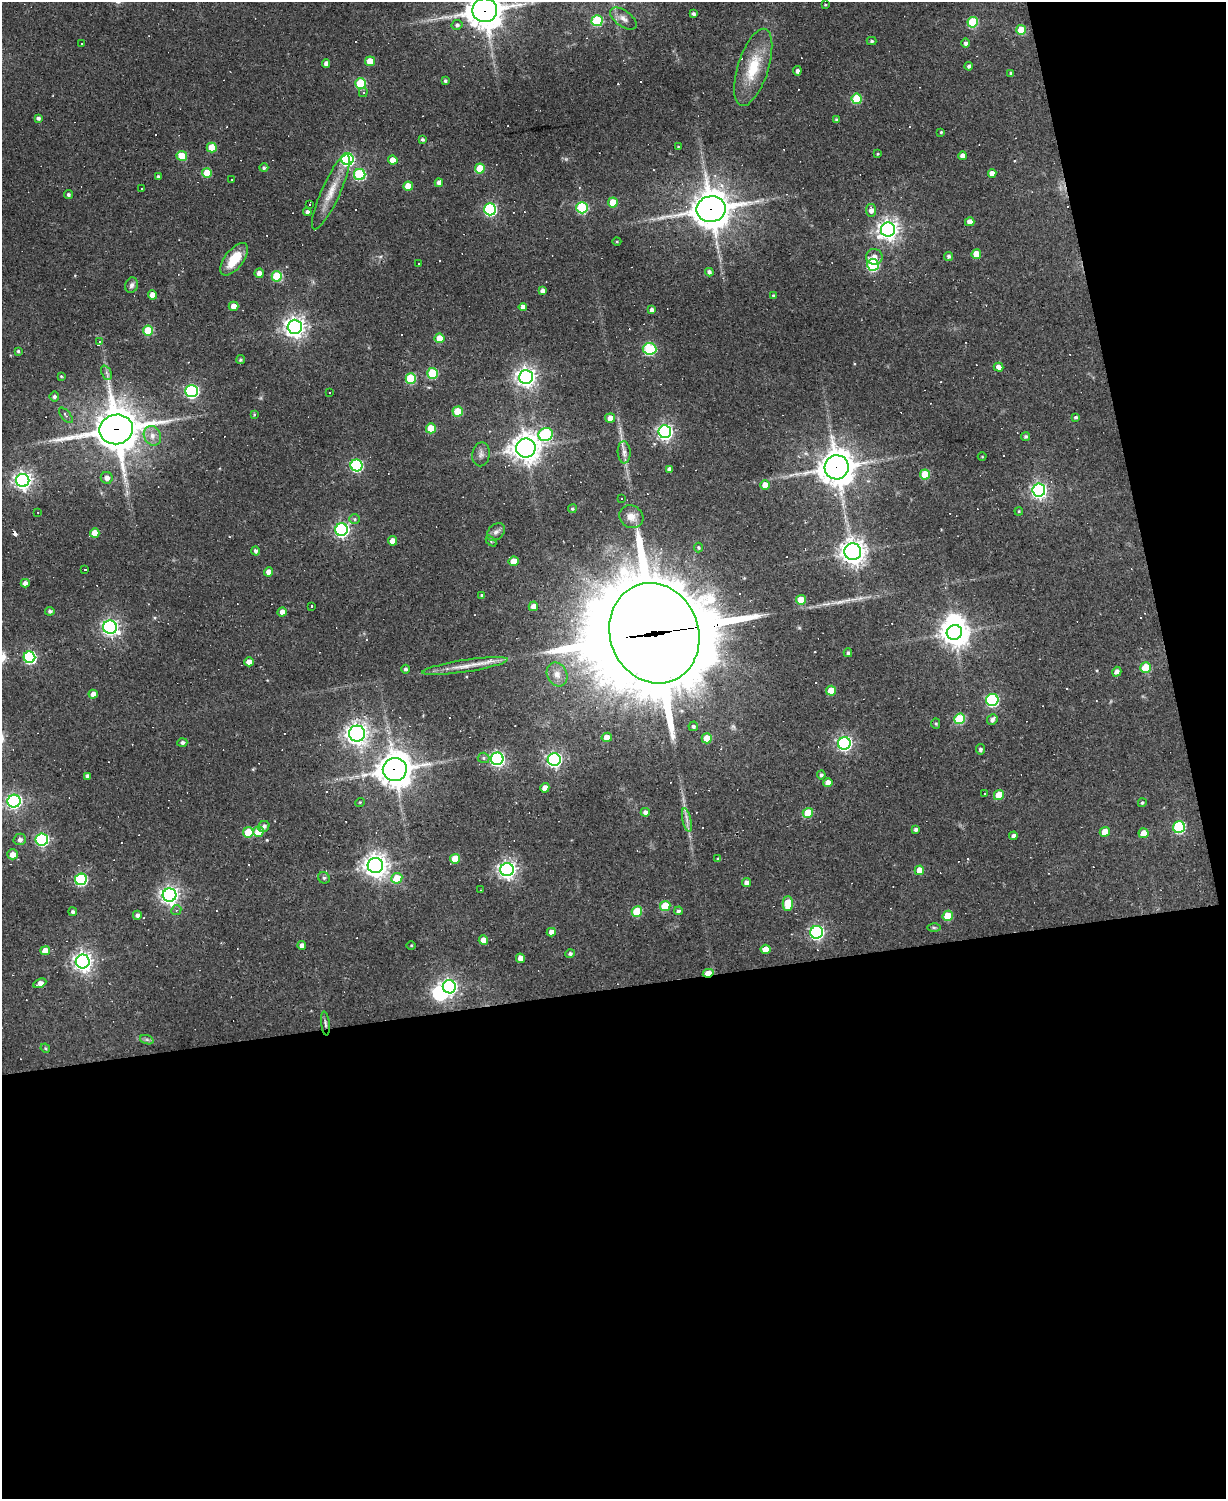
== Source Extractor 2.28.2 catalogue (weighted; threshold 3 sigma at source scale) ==
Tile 12 of 4 x 3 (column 4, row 3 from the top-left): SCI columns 3672-4895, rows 133-1629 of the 4895 x 4870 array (HDU 1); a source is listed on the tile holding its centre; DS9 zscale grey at full resolution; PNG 1228 x 1501 px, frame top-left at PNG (2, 2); each listed source drawn as its Kron ellipse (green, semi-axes under 4 px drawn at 4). Shown black and unused: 39% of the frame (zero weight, under 2 of 3 exposures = <1% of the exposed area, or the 3 px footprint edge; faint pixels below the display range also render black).
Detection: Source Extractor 2.28.2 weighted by HDU 2 'WHT'; one run over the whole footprint, this tile lists its part. Background 0.0632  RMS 0.0059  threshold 0.0265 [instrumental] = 3 sigma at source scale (4.5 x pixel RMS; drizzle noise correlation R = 1.50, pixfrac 1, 0.05/0.05 arcsec/px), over >= 5 px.
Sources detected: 273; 3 inside a brighter object's white glare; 49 cosmic-ray / hot-pixel residue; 1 long thin detection or spike segment (spike, bleed or trail) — neither listed nor drawn; the other 220 listed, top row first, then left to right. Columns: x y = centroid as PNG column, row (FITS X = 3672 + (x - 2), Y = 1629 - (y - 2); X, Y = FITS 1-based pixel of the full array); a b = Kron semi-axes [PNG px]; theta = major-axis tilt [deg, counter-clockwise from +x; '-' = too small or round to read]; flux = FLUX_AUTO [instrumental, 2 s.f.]
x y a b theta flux
825 5 3 2 - 0.44
485 10 12 12 - 1200
693 14 4 3 - 1.8
623 18 15 8 -36 4
597 21 5 5 - 39
973 22 5 5 - 35
457 25 5 5 - 1.6
1021 30 5 5 - 15
872 41 5 4 - 1
82 43 3 3 - 2
966 43 5 4 - 1.8
370 61 5 5 - 9.1
326 63 4 4 - 2.9
969 66 4 4 - 1.8
753 67 40 15 72 21
797 71 4 4 - 1.8
1011 73 4 4 - 0.95
445 81 4 3 - 1.2
361 84 5 5 - 35
363 92 5 4 - 0.97
857 99 5 5 - 26
38 118 4 4 - 1.7
837 120 4 4 - 1.2
941 132 3 3 - 0.64
422 139 4 3 - 1.2
212 147 5 5 - 14
678 147 3 3 - 0.55
878 154 3 3 - 0.62
182 156 5 5 - 17
962 156 4 4 - 3.7
347 159 6 6 - 99
393 160 5 4 - 6.5
264 168 4 4 - 1.3
480 168 5 5 - 16
207 173 5 5 - 16
360 174 6 5 - 52
992 174 4 4 - 4.1
158 176 3 3 - 0.98
232 179 3 2 - 0.75
439 183 4 4 - 2.6
408 186 5 4 - 11
141 189 2 2 - 0.51
331 192 41 9 66 11
68 195 4 4 - 1.2
613 203 5 5 - 16
310 204 3 3 - 0.63
582 208 6 5 - 49
490 209 6 6 - 86
711 209 14 13 - 1300
871 210 6 5 - 3.8
307 212 4 4 - 1.9
970 222 5 4 - 3.5
888 230 7 7 - 360
617 242 4 3 - 0.47
976 254 5 4 - 8.4
949 256 4 4 - 1.6
874 257 8 8 - 3.7
234 259 19 9 52 14
418 263 3 3 - 1.1
873 265 6 6 - 58
709 272 4 4 - 1.7
259 273 5 4 - 3.4
277 276 5 5 - 29
132 285 8 6 73 1.8
542 291 4 4 - 2.9
152 295 4 4 - 5.6
773 296 4 3 - 0.84
234 306 5 4 - 5.7
523 307 4 4 - 3.1
652 310 4 4 - 2.7
295 327 7 7 - 390
148 331 5 5 - 25
439 338 5 5 - 11
100 342 4 3 - 0.69
649 349 7 6 - 53
18 351 4 3 - 0.91
240 360 5 4 - 1
998 367 5 4 - 3.2
106 373 7 4 -65 1.4
432 373 5 5 - 33
61 376 3 3 - 0.56
526 377 7 7 - 320
411 379 5 5 - 32
192 391 6 6 - 110
330 392 3 3 - 0.71
54 396 5 5 - 1.4
458 411 5 5 - 17
66 415 9 4 -50 1.3
255 415 3 3 - 2.4
1076 417 4 4 - 1.2
610 418 5 4 - 3.9
431 428 5 5 - 16
116 429 17 15 10 2000
665 432 6 6 - 180
546 435 7 6 - 66
152 436 10 8 -64 4.1
1026 436 5 4 - 1
526 448 9 9 - 660
624 452 11 6 -86 2.6
481 454 12 8 79 2.8
982 457 4 3 - 0.43
357 465 6 6 - 80
837 467 12 12 - 1100
669 469 4 4 - 1.8
925 474 5 5 - 17
107 478 6 6 - 3.3
23 480 6 6 - 240
765 485 4 4 - 7.3
1039 490 6 6 - 180
622 498 3 3 - 2
572 509 4 4 - 0.96
1019 511 4 3 - 0.59
38 512 2 2 - 0.4
631 517 12 11 - 5.9
355 519 5 5 - 0.92
342 530 6 6 - 150
496 532 10 7 43 2.4
95 533 4 4 - 7.5
393 541 4 4 - 5.2
491 541 6 4 -47 0.8
698 547 5 4 - 0.99
255 551 4 4 - 1.6
853 552 8 8 - 520
514 561 5 5 - 8.2
85 570 3 3 - 2.1
268 572 4 4 - 4.1
25 583 4 4 - 3.2
482 595 4 3 - 0.84
801 600 5 5 - 15
312 606 3 3 - 2.8
533 606 5 4 - 4.2
50 611 4 4 - 1.4
282 612 5 4 - 3.2
110 627 7 6 - 190
954 632 8 7 - 620
654 633 51 44 -69 9200
848 653 4 4 - 1.1
29 657 6 5 - 82
249 662 5 4 - 4.7
465 666 43 6 9 8.9
1146 668 5 5 - 23
405 669 4 4 - 1.3
1117 672 5 4 - 2.5
557 674 12 9 -64 4.8
831 691 5 4 - 10
93 694 4 4 - 3.4
992 700 6 6 - 76
960 719 5 5 - 32
992 719 5 4 - 2.2
936 724 5 4 - 0.81
693 726 5 4 - 1.3
357 734 8 8 - 350
607 737 5 4 - 5.8
707 738 5 5 - 14
182 742 5 4 - 1.7
844 743 6 6 - 150
980 749 5 4 - 1.2
484 758 6 5 - 1.1
497 759 6 6 - 130
554 760 6 6 - 160
395 770 12 11 - 1100
821 775 4 4 - 1.3
87 776 4 3 - 1.7
828 783 4 4 - 4.7
545 788 4 4 - 4.7
985 794 3 2 - 0.89
999 795 5 5 - 15
14 801 6 6 - 140
360 802 5 3 - 0.56
1142 803 4 3 - 0.85
645 812 4 4 - 2.3
808 813 5 5 - 18
687 820 12 4 -78 2.6
264 826 6 5 - 1.6
1179 827 6 6 - 64
916 829 4 4 - 1.4
248 832 5 5 - 18
258 832 5 5 - 15
1105 832 5 4 - 6.7
1144 833 5 4 - 8.5
1013 836 4 4 - 2
20 839 6 5 - 2.5
42 840 6 6 - 85
13 854 5 5 - 5.7
455 859 5 5 - 16
718 859 4 3 - 1.1
375 865 8 7 - 550
507 870 7 6 - 250
919 870 5 4 - 7.3
324 878 6 5 - 1.3
397 878 5 5 - 17
81 879 6 5 - 76
746 882 4 4 - 2.5
480 890 2 2 - 0.34
170 895 7 6 - 260
788 903 7 5 -89 20
665 906 5 5 - 21
176 910 5 5 - 1
678 911 4 4 - 1.2
73 912 4 4 - 1.4
637 912 5 5 - 27
137 915 4 4 - 1.8
948 916 5 5 - 16
934 927 6 4 -1 0.99
551 932 4 4 - 4.1
817 932 6 6 - 130
483 940 5 4 - 6.7
411 945 4 3 - 0.49
302 946 4 4 - 3
766 949 5 4 - 5.8
45 951 5 4 - 7.6
570 954 5 4 - 1.5
520 958 5 4 - 4.5
83 961 7 7 - 320
708 973 5 3 - 12
40 983 7 4 25 3.8
449 987 6 6 - 160
325 1023 12 4 -83 1.6
147 1040 7 4 -19 1.2
45 1048 5 4 - 0.64
Overlapping masked pixels (flux is a lower limit): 7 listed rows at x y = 485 10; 711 209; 116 429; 837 467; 654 633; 395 770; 708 973
Isophote crosses this tile's border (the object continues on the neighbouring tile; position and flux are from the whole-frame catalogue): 1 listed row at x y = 485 10